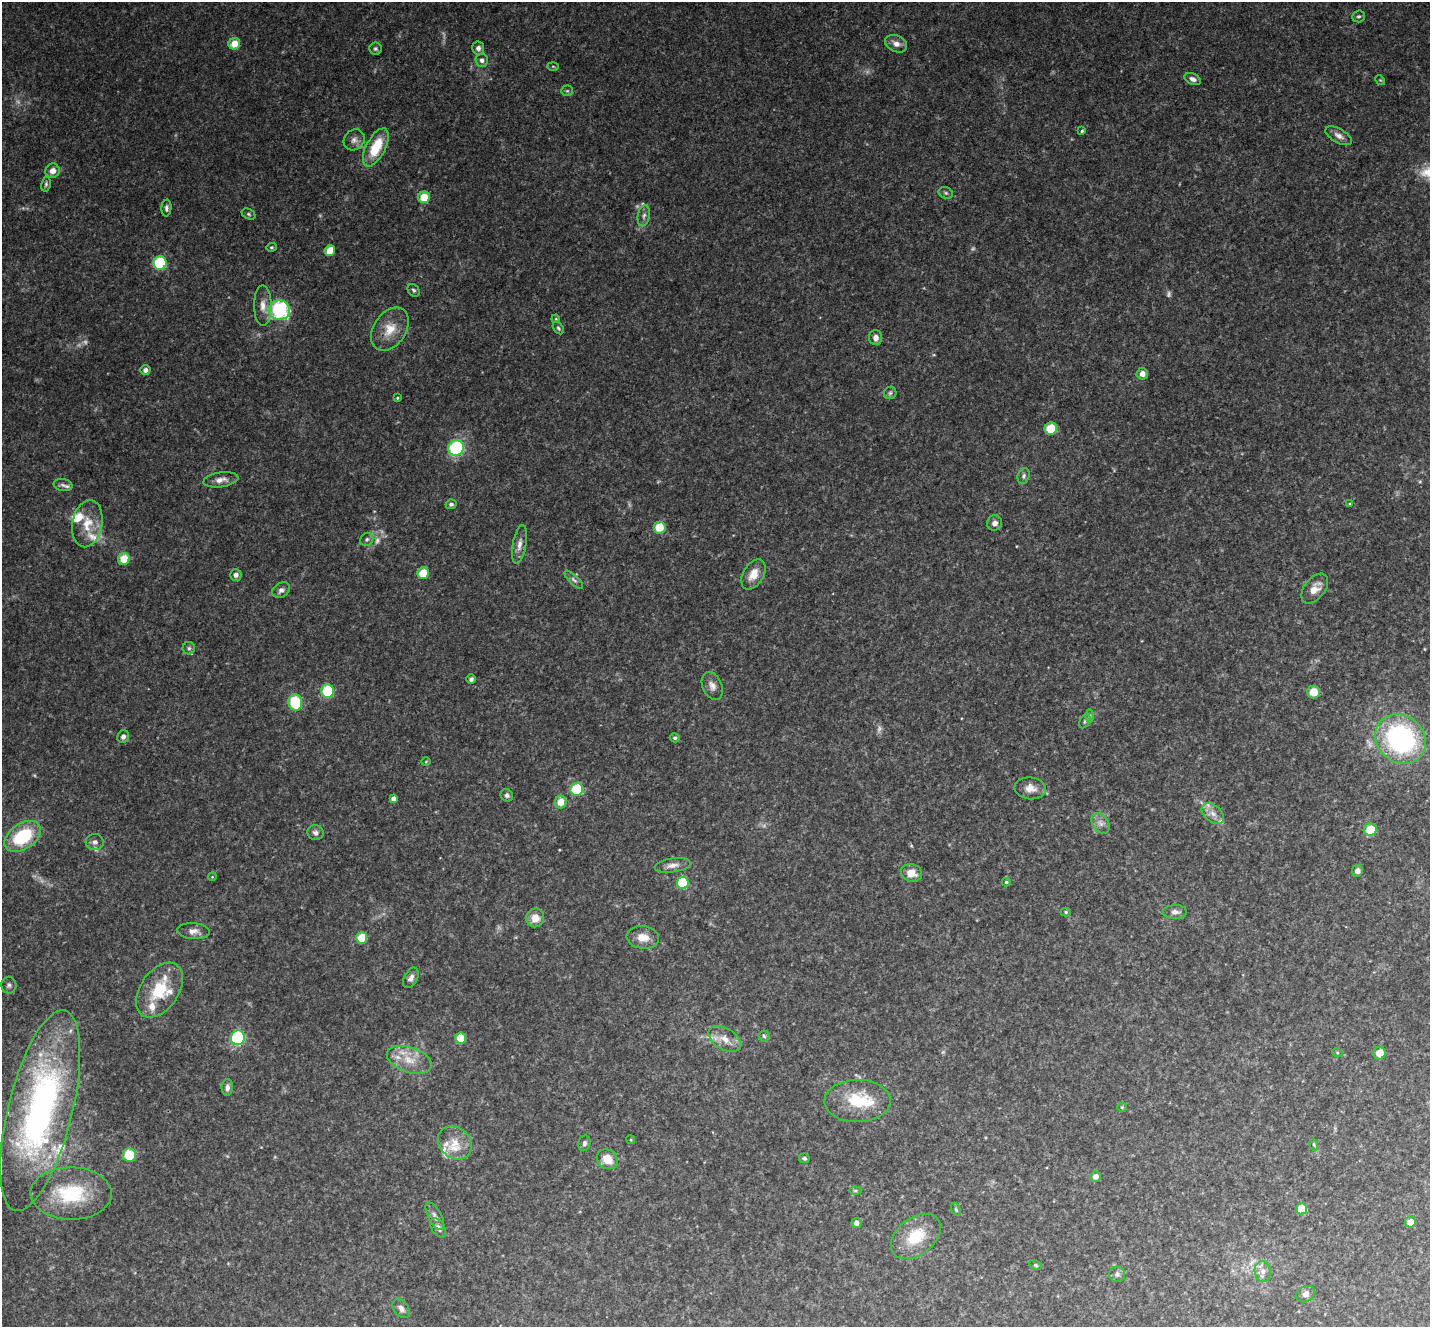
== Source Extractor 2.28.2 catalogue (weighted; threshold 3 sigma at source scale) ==
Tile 10 of 4 x 4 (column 2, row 3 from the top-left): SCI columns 1432-2859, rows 1474-2798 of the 5721 x 5732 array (HDU 1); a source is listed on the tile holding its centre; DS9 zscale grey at full resolution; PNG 1432 x 1329 px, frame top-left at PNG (2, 2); each listed source drawn as its Kron ellipse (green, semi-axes under 4 px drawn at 4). Shown black and unused: <1% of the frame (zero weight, under 3 of 4 exposures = <1% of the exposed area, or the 3 px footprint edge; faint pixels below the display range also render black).
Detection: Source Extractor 2.28.2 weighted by HDU 2 'WHT'; one run over the whole footprint, this tile lists its part. Background 0.0903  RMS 0.0067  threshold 0.03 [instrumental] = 3 sigma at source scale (4.5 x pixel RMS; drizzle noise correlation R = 1.50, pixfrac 1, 0.05/0.05 arcsec/px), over >= 5 px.
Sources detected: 148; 8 too faint to see at this stretch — neither listed nor drawn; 15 inside a brighter listed object's ellipse — not listed separately; the other 125 listed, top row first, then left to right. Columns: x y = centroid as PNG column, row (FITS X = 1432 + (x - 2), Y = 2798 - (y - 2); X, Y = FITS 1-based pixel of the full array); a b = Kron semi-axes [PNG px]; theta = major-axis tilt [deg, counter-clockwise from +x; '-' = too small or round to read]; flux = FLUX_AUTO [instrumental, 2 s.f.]
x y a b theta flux
1359 16 6 6 - 1.3
234 44 6 5 - 10
896 44 11 8 -25 4.8
478 48 6 6 - 2
375 49 6 6 - 1.4
482 60 6 6 - 2.6
553 66 6 4 -2 0.75
1193 79 8 5 -25 2.7
1380 80 5 4 - 0.71
567 91 5 5 - 1.1
1082 131 4 4 - 0.9
1339 136 14 7 -29 3.7
354 140 11 10 - 3.8
376 147 21 9 62 23
52 171 7 7 - 4.9
46 184 7 5 81 1.3
946 193 7 5 -16 1.4
424 197 6 5 - 15
166 208 8 5 87 1.9
249 214 7 5 -28 1.3
644 216 11 6 77 2.6
271 247 5 4 - 0.83
330 250 5 5 - 11
160 263 6 6 - 47
414 290 7 5 -50 1.4
263 305 20 9 -89 6.8
279 310 10 10 - 60
556 319 4 3 - 0.62
558 328 7 5 -54 1.2
390 329 24 16 56 14
876 338 7 6 - 3.6
145 370 5 5 - 2.4
1142 374 6 5 - 4.2
890 393 6 6 - 1.5
397 398 4 3 - 0.72
1051 429 6 6 - 20
456 448 8 7 - 59
1024 476 8 5 74 1.8
221 480 18 7 8 4.6
63 485 9 6 -12 2.2
451 504 5 5 - 1.8
1350 504 4 3 - 0.79
994 523 7 7 - 3.3
87 524 24 15 80 15
659 527 6 6 - 14
367 539 7 6 - 1.6
519 544 19 7 79 5
124 559 6 6 - 15
423 573 6 5 - 15
753 574 16 10 60 9
236 575 6 6 - 2.8
574 580 12 4 -44 2
1315 589 17 10 51 7.7
281 590 9 7 34 2.8
189 648 6 6 - 1.5
471 679 5 4 - 1.8
712 686 14 9 -67 4.6
327 691 7 6 - 32
1313 692 6 6 - 11
295 702 8 7 - 32
1090 716 6 4 90 1.3
1085 721 7 5 61 1.3
123 737 6 5 - 2.4
675 738 5 4 - 1.2
1401 739 27 23 -39 120
426 762 4 3 - 0.56
1030 788 16 11 -7 6.9
577 789 6 6 - 37
507 795 6 6 - 1.8
393 799 4 4 - 4.7
561 802 6 6 - 9.4
1213 813 13 8 -41 5.1
1100 823 11 8 -58 3.8
1370 830 6 6 - 14
315 833 8 7 - 2.7
23 836 20 12 34 40
95 842 9 8 - 2.7
672 865 18 7 8 4.6
1357 871 6 5 - 3.1
911 873 11 8 -15 8.1
212 877 4 3 - 0.51
1006 882 4 4 - 1.1
683 883 6 6 - 41
1066 912 5 4 - 0.96
1175 912 12 7 1 3.7
535 918 9 9 - 8.4
193 931 16 8 -4 4.6
643 937 16 11 -6 8.7
362 938 5 5 - 18
411 978 11 6 62 3.3
9 985 8 7 - 2
159 990 30 19 56 28
764 1036 5 5 - 1.1
238 1038 7 7 - 95
461 1038 5 5 - 15
724 1039 18 10 -30 8.4
1337 1052 5 3 - 0.63
1380 1053 6 6 - 8.9
409 1060 23 12 -19 14
227 1087 8 5 86 2.8
857 1101 33 21 1 31
1122 1107 5 4 - 0.8
40 1111 103 32 76 250
631 1140 4 3 - 0.62
455 1143 18 15 -42 13
584 1143 8 6 76 1.8
1314 1145 6 3 -72 0.82
129 1155 7 6 - 20
804 1158 5 4 - 1.3
607 1159 11 9 -35 9.6
1095 1176 5 5 - 4.5
855 1191 6 4 0 0.99
71 1193 40 26 -1 45
956 1209 7 4 -70 0.98
1302 1209 5 5 - 16
435 1216 15 6 -62 3.1
1410 1222 5 5 - 7.3
856 1223 5 5 - 2.5
438 1228 10 6 -56 3.1
916 1236 28 18 38 23
1035 1265 6 4 -27 1
1263 1272 10 8 -79 4.3
1117 1274 8 7 - 2.3
1305 1294 10 7 28 3.3
401 1309 11 7 -52 3.2